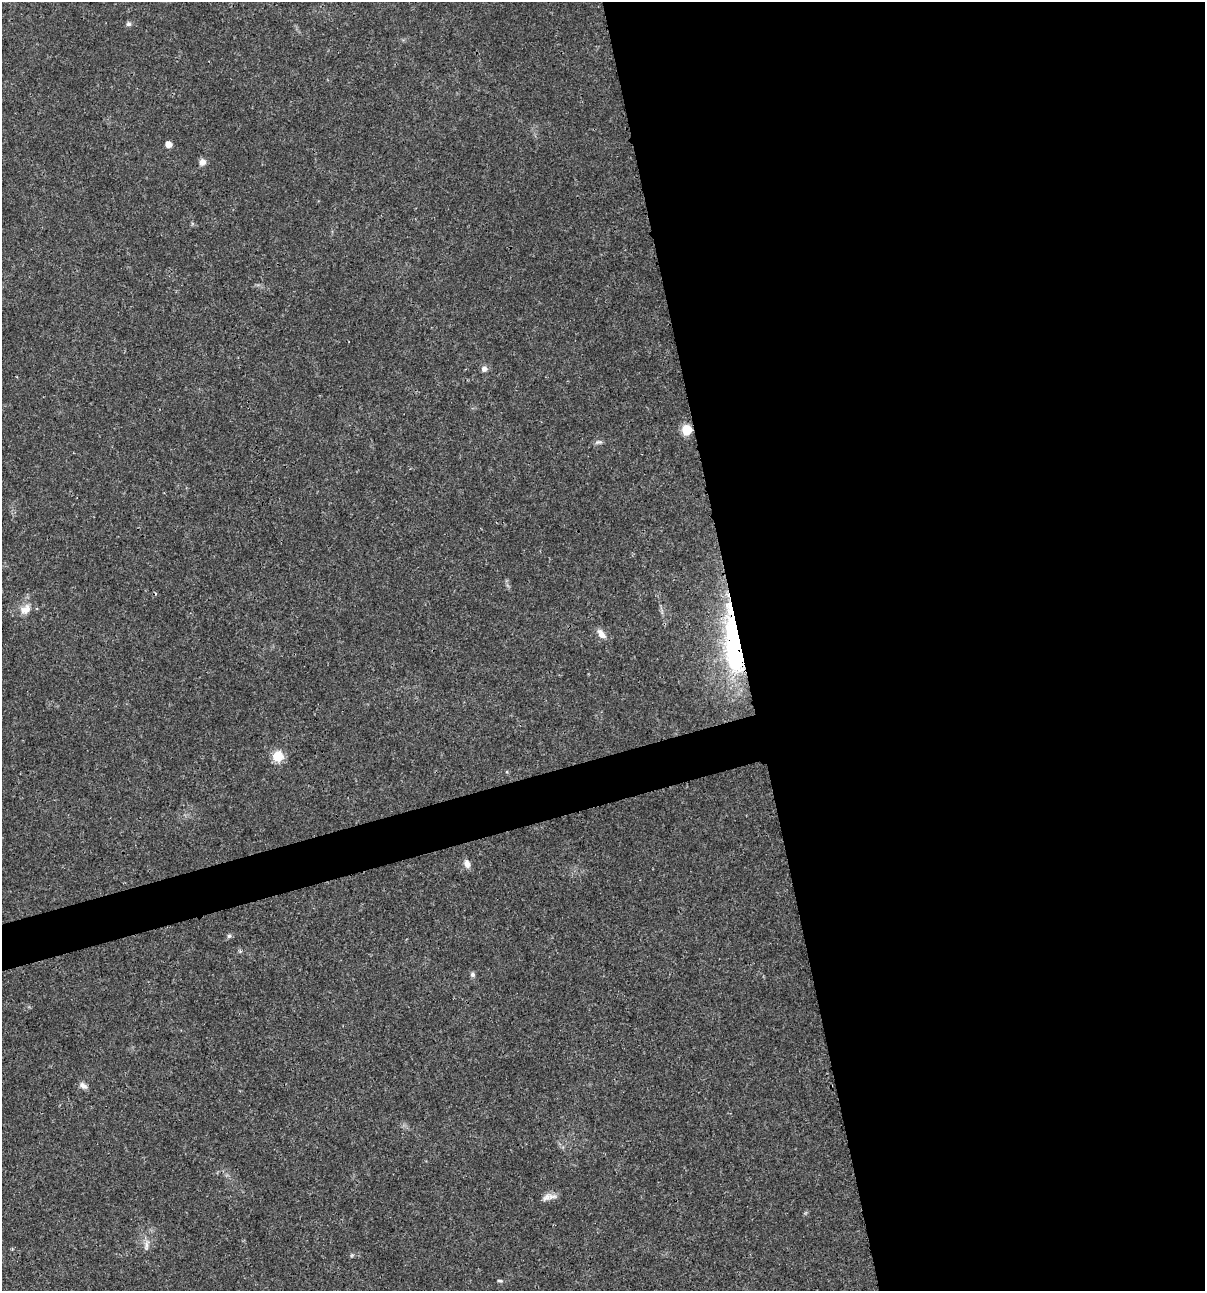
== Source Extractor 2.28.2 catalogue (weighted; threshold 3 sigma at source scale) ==
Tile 8 of 4 x 4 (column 4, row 2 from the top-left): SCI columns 3709-4911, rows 2581-3869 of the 4960 x 5159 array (HDU 1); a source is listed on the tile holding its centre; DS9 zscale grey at full resolution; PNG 1207 x 1293 px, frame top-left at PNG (2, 2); no overlay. Shown black and unused: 41% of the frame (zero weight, under 3 of 4 exposures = <1% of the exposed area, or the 3 px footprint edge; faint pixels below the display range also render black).
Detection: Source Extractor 2.28.2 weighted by HDU 2 'WHT'; one run over the whole footprint, this tile lists its part. Background 0.017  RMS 0.0016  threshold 0.00737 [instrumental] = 3 sigma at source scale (4.5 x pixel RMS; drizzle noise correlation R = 1.50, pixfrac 1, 0.0396/0.0396 arcsec/px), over >= 5 px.
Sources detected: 18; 1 inside a brighter object's white glare — not listed; the other 17 listed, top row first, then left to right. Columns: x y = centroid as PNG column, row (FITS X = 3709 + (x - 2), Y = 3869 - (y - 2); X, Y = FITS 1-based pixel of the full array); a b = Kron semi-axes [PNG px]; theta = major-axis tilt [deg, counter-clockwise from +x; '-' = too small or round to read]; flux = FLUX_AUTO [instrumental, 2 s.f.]
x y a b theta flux
129 24 7 6 - 0.39
168 144 5 5 - 1.5
202 162 8 7 - 0.96
484 369 7 7 - 0.69
687 430 6 6 - 8.4
598 442 11 5 5 0.48
25 609 17 12 36 1.9
601 634 15 8 -53 1.2
736 639 90 21 -75 23
278 756 6 6 - 9.2
467 864 11 7 -72 0.95
229 936 6 5 - 0.32
473 974 6 5 - 0.47
83 1086 10 7 -31 0.8
546 1197 15 8 36 1
146 1245 17 6 83 0.99
500 1281 7 4 -12 0.26
Overlapping masked pixels (flux is a lower limit): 2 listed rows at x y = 687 430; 736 639